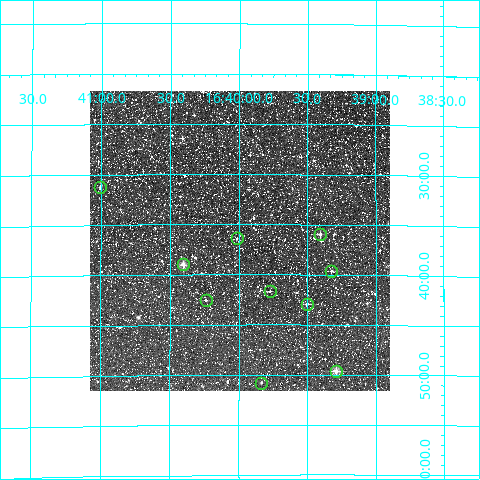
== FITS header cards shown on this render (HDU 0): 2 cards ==
NAXIS1  =                  300
NAXIS2  =                  300

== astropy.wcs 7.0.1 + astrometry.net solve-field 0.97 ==
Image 300 x 300 px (HDU 0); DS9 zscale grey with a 90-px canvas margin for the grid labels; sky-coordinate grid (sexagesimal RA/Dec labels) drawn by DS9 from the SOLVED WCS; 10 Tycho-2 reference stars matched to detected sources circled (green)
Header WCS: RA---TAN/DEC--TAN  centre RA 16:40:00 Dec -23:37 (250.00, -23.61 deg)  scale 6 arcsec/px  FOV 30.0' x 30.0'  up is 0 deg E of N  parity normal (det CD < 0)
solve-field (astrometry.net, Tycho-2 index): VERIFIED the header's WCS against the Tycho-2 star catalogue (verified at 2 index scales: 9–10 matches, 0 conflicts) and refined it, rather than solving blind
Solved WCS: RA---TAN-SIP/DEC--TAN-SIP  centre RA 16:40:00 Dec -23:37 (250.00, -23.61 deg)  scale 6 arcsec/px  FOV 30.0' x 29.9'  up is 0 deg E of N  parity normal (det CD < 0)
The solver's refit moves the header's centre by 3.3 arcsec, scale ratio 0.9998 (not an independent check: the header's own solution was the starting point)
Tycho-2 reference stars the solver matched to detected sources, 10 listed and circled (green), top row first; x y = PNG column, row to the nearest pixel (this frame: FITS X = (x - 90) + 1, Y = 300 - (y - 91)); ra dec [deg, ICRS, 3 dp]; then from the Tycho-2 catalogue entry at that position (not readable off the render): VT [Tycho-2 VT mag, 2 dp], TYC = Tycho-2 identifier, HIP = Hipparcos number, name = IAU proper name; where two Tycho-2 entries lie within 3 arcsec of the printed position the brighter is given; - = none
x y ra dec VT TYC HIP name
100 187 250.252 -23.521 11.98 6796-1642-1 - -
320 234 249.852 -23.599 11.07 6796-1323-1 - -
237 238 250.004 -23.607 12.09 6796-1437-1 - -
183 264 250.101 -23.650 10.25 6796-1406-1 - -
331 271 249.831 -23.660 11.86 6796-1633-1 - -
270 291 249.944 -23.695 11.97 6796-1443-1 - -
206 300 250.060 -23.709 12.16 6796-1558-1 - -
307 304 249.876 -23.715 11.04 6796-1550-1 - -
336 371 249.823 -23.827 9.87 6796-1586-1 - -
261 383 249.959 -23.847 12.22 6796-1579-1 - -